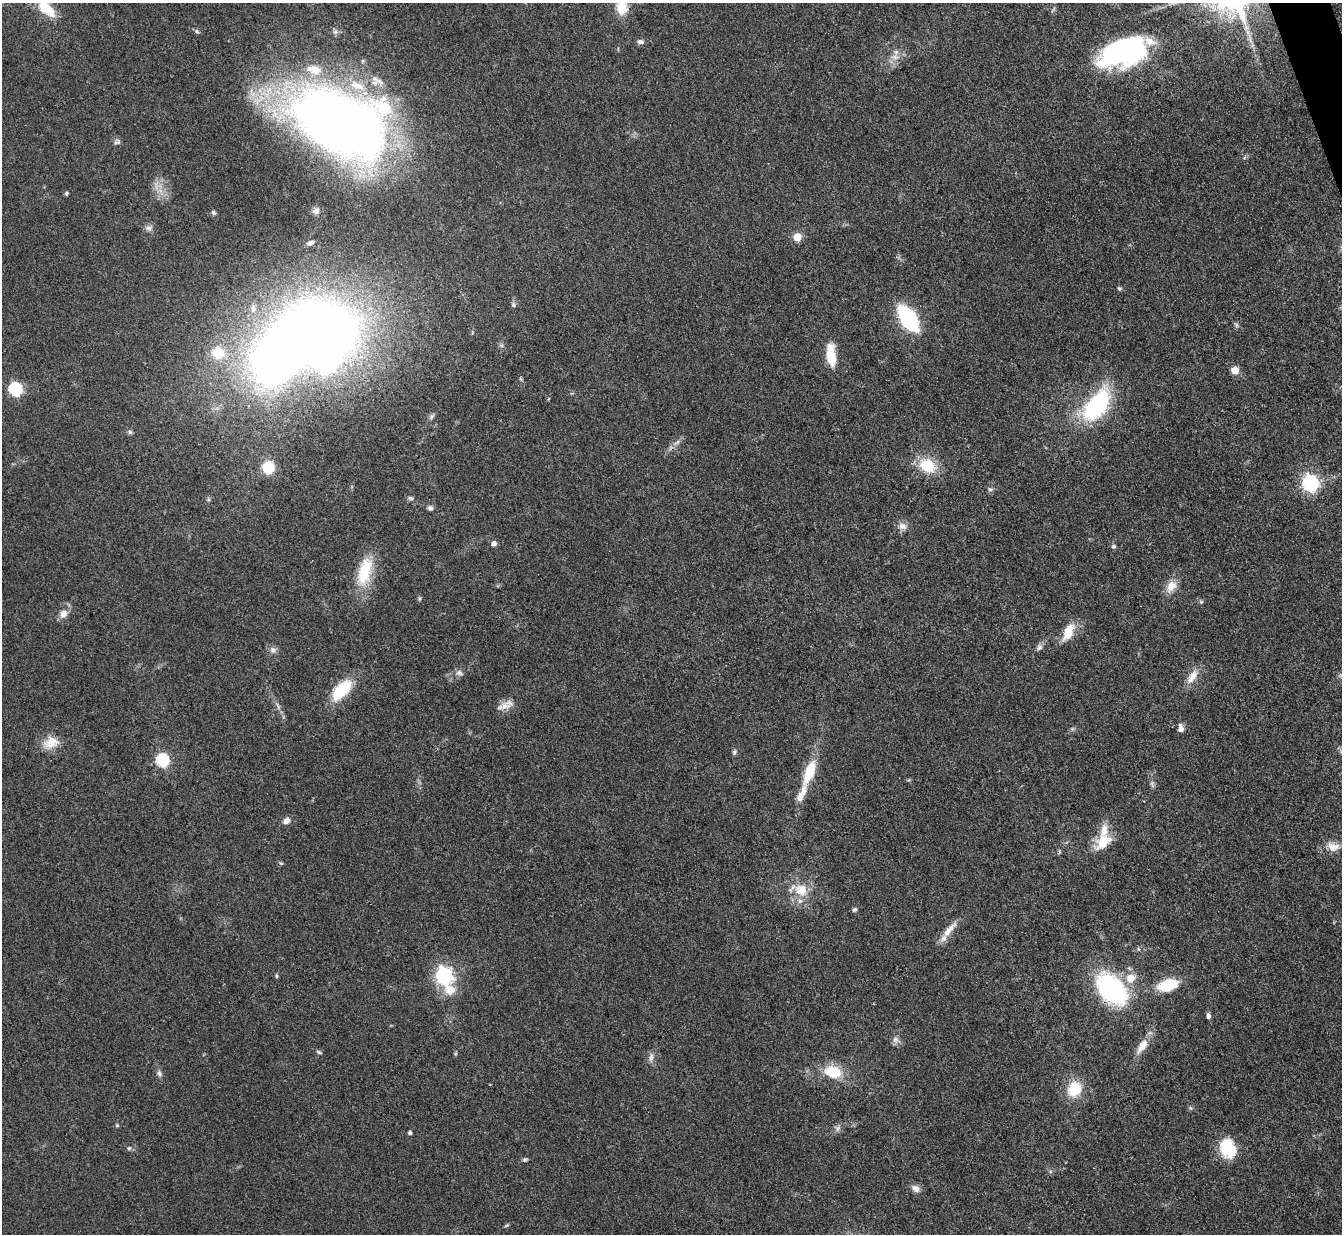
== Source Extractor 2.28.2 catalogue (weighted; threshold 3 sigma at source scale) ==
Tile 10 of 4 x 4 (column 2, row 3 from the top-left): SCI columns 1341-2680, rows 1506-2737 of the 5362 x 5347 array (HDU 1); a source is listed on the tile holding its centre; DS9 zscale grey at full resolution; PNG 1344 x 1236 px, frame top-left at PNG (2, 3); no overlay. Shown black and unused: <1% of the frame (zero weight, under 3 of 4 exposures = <1% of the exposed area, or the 3 px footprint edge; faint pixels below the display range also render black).
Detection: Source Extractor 2.28.2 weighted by HDU 2 'WHT'; one run over the whole footprint, this tile lists its part. Background 0.0547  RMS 0.005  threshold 0.0226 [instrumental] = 3 sigma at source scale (4.5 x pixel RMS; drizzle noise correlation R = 1.50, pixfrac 1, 0.05/0.05 arcsec/px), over >= 5 px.
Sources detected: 98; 3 too faint to see at this stretch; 1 inside a brighter object's white glare — not listed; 6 inside a brighter listed object's ellipse — not listed separately; the other 88 listed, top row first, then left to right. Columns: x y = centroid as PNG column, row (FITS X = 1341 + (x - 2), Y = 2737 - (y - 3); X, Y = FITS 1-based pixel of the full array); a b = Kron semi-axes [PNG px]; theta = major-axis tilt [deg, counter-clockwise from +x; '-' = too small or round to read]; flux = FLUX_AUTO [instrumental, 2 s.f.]
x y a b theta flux
622 7 17 13 -81 9.9
46 9 28 14 -40 14
197 31 7 5 -22 1
1250 40 11 3 -79 1.8
640 42 9 6 5 1.7
1124 52 48 24 19 110
895 57 13 8 67 4.2
314 70 26 15 -15 13
337 122 75 45 -24 620
118 142 9 6 -68 1.4
66 193 4 4 - 0.87
316 211 9 7 17 1.6
213 212 6 5 - 1.1
149 228 10 6 8 1.9
797 237 5 5 - 14
310 243 7 5 20 1.6
1119 288 5 5 - 0.9
513 305 7 5 -69 1
253 308 12 6 -90 2.4
908 318 19 10 -56 77
318 333 56 47 -7 750
501 345 6 4 -19 0.83
218 353 16 15 - 13
830 354 20 10 -84 15
1235 370 5 5 - 10
520 379 7 3 -71 0.71
15 389 6 6 - 69
1096 405 36 18 51 61
431 416 10 5 49 1.3
130 432 6 6 - 0.97
927 466 16 12 -29 19
268 467 9 9 - 18
1310 483 7 7 - 150
990 489 8 5 -16 1.2
410 498 7 5 -5 1.1
430 508 6 6 - 1.4
902 526 12 10 -15 3.2
494 544 5 5 - 2.3
1113 546 6 6 - 1.1
365 571 39 16 76 21
1171 586 18 12 57 6.2
419 598 6 4 84 0.74
1201 602 5 5 - 0.82
63 614 11 9 63 4.1
1068 632 24 11 63 9.7
1039 647 10 7 50 1.9
273 650 10 9 - 2.2
459 673 11 8 -12 2
1192 676 23 10 56 6.3
341 690 26 13 46 22
506 705 21 10 26 5
278 706 13 4 -67 1.9
1181 728 10 7 -84 2.4
51 742 21 15 20 8.8
734 752 7 6 - 1.2
162 760 6 6 - 68
809 772 30 11 69 16
1152 784 11 4 -72 1.4
286 821 9 7 27 2.8
1103 842 26 16 40 12
1333 846 16 12 -23 5.3
1059 852 6 4 73 0.65
281 863 5 4 - 0.73
801 890 19 17 -19 12
854 909 6 5 - 1.2
948 931 28 8 49 6.7
276 976 7 3 -82 0.66
444 976 9 7 -68 190
1168 985 17 9 17 23
1112 989 40 26 -47 63
1208 1016 7 5 -87 1.6
896 1040 12 8 -28 2.3
1142 1046 21 9 56 6.9
319 1052 8 4 -26 0.9
455 1054 5 4 - 0.59
651 1057 12 6 80 2.3
833 1072 23 16 -12 15
159 1074 9 7 -53 1.7
1074 1089 16 13 65 16
1190 1108 6 5 - 0.85
117 1125 6 5 - 0.69
837 1128 9 8 - 2
410 1133 4 4 - 1.3
129 1148 6 6 - 0.94
1228 1148 22 17 -61 20
525 1159 7 5 11 0.89
916 1189 11 8 -28 3.1
507 1225 7 4 30 0.64
Overlapping masked pixels (flux is a lower limit): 2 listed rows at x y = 337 122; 1112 989
Isophote crosses this tile's border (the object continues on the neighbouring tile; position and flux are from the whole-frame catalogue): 2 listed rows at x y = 622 7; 46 9